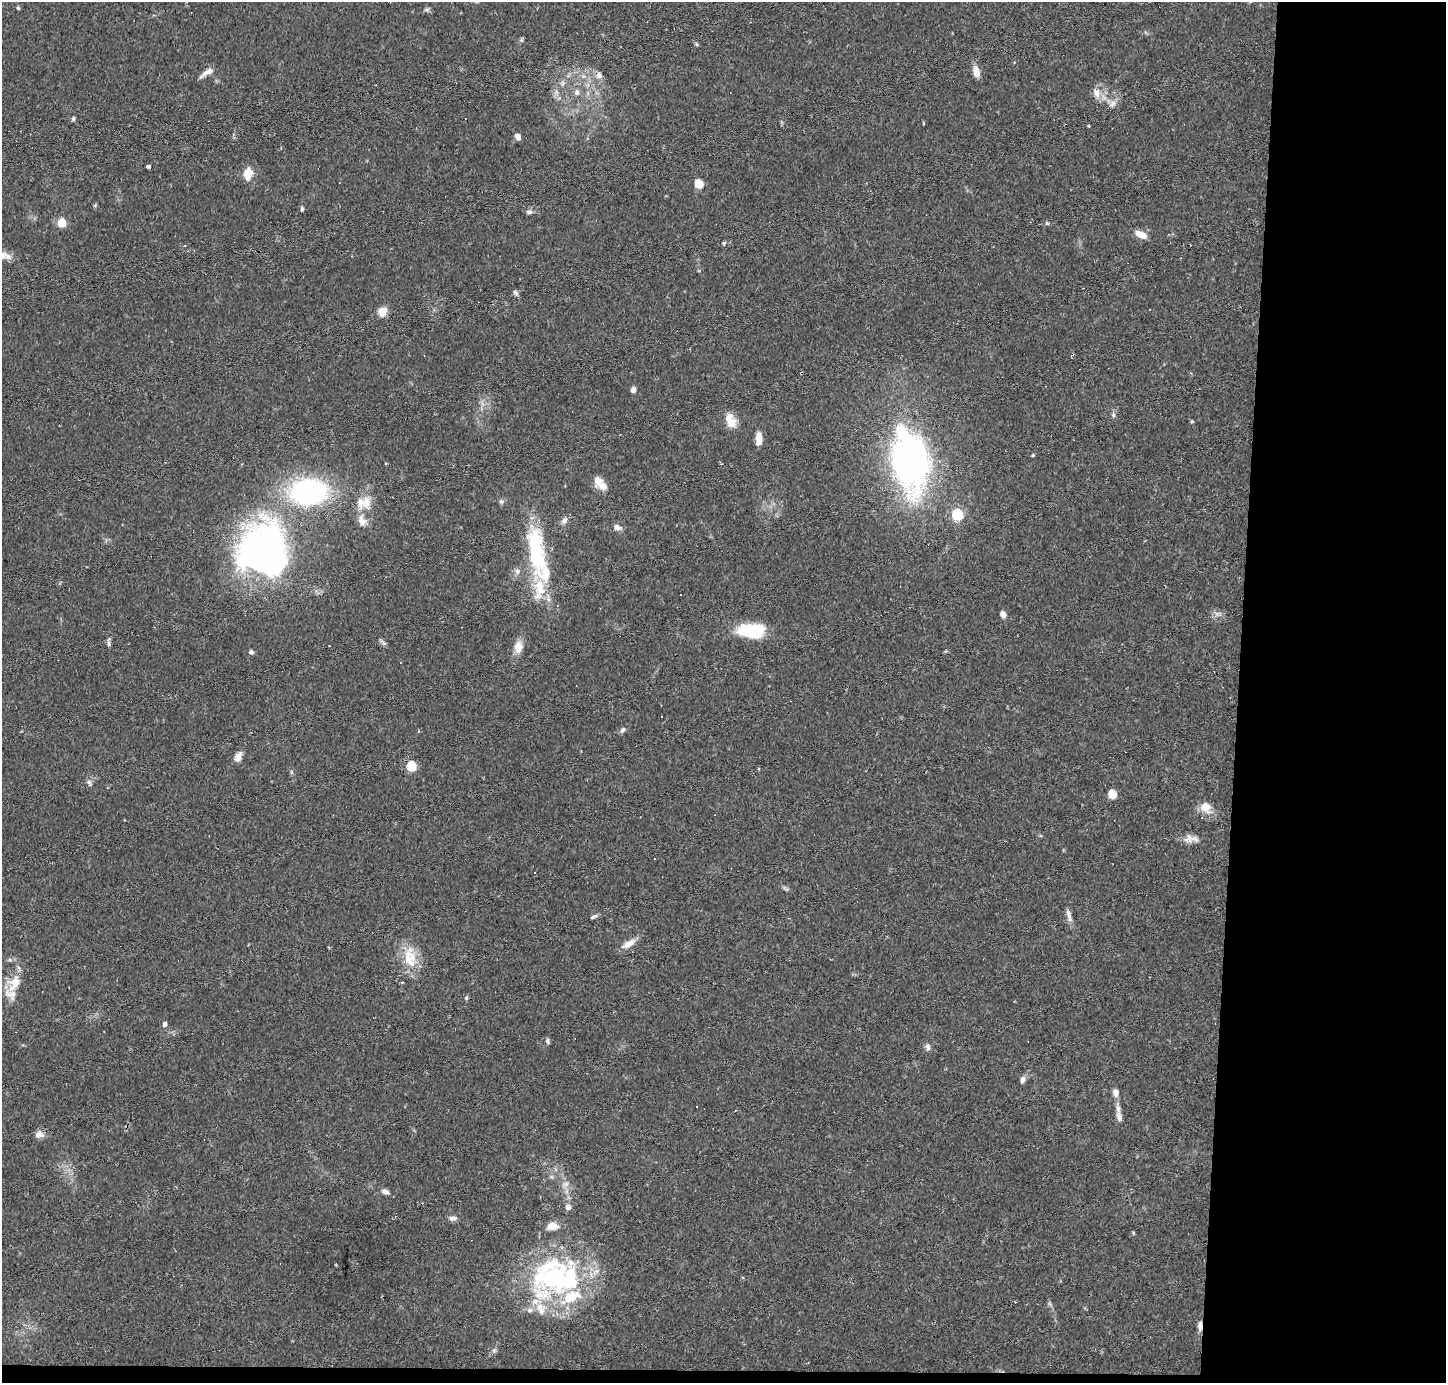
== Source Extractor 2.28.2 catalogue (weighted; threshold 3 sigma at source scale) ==
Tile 9 of 3 x 3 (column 3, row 3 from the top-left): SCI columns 2890-4333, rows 98-1478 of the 4333 x 4358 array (HDU 1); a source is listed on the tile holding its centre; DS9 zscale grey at full resolution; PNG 1448 x 1385 px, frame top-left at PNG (2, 2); no overlay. Shown black and unused: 15% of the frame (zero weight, under 2 of 3 exposures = <1% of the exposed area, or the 3 px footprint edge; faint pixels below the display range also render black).
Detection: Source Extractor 2.28.2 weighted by HDU 2 'WHT'; one run over the whole footprint, this tile lists its part. Background 0.0293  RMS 0.0046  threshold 0.0207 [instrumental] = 3 sigma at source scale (4.5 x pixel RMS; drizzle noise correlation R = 1.50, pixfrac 1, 0.05/0.05 arcsec/px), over >= 5 px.
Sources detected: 104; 4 inside a brighter object's white glare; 8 cosmic-ray / hot-pixel residue — not listed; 15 inside a brighter listed object's ellipse — not listed separately; the other 77 listed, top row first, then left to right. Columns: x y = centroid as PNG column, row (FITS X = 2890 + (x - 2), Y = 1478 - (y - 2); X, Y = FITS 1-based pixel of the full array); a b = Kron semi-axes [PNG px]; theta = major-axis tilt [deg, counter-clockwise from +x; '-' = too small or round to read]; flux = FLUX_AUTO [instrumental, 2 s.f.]
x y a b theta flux
18 8 5 4 - 0.58
427 10 8 4 9 0.86
522 39 6 4 71 0.68
696 44 6 3 -71 0.56
208 72 17 7 29 2.8
976 72 12 6 -79 4.6
599 75 9 8 - 2.3
563 83 7 4 71 0.96
577 92 8 6 86 1.6
1096 92 12 9 -72 3.3
1112 104 11 8 40 2.2
73 118 6 4 71 0.7
923 123 4 3 - 0.4
1089 126 5 3 - 0.4
518 137 8 6 -52 1.8
148 166 4 3 - 1.2
248 173 12 8 75 6.4
699 184 6 5 - 16
302 209 6 4 -78 0.67
529 212 8 6 16 1.3
62 223 6 5 - 10
1047 223 5 4 - 0.62
1141 235 15 8 -27 4
724 243 5 5 - 0.67
2 256 16 11 16 4.3
516 293 8 5 -57 1.2
382 312 12 10 55 3.8
633 390 5 4 - 2.4
1113 415 8 5 -89 1.1
730 420 20 12 -69 5.6
759 439 14 6 90 4.1
1033 455 5 3 - 0.44
915 461 79 29 -82 100
597 480 13 10 -86 3.8
501 501 7 5 70 0.98
366 503 22 12 83 7.3
957 515 6 6 - 43
564 520 10 7 49 1.9
617 527 9 7 -25 2
263 537 81 42 36 130
536 552 60 19 -83 48
517 571 6 6 - 1.3
681 595 3 2 - 0.54
1003 614 7 6 - 2.3
753 631 28 14 -2 24
108 642 14 3 -88 1.2
518 647 15 10 82 4.8
251 652 7 5 -31 0.93
623 730 8 6 56 1.1
238 757 11 7 66 3.5
412 766 6 5 - 22
89 782 9 4 -54 1
1112 794 6 5 - 14
1206 807 18 14 -61 5.4
1189 838 15 11 26 3.4
535 873 3 3 - 0.42
1069 915 19 5 -75 2.4
593 917 10 4 26 0.98
628 944 20 8 33 4.2
410 959 30 18 -75 12
14 983 24 16 58 9.2
466 998 5 4 - 0.58
165 1024 7 6 - 1.1
547 1041 8 5 -79 0.85
928 1047 9 6 -84 1.6
1023 1080 9 6 72 1.6
1115 1092 8 7 - 2.5
1119 1117 13 7 -71 2.1
39 1134 11 9 3 2.5
566 1184 8 6 21 1.7
385 1192 10 6 -16 1.7
568 1207 6 5 - 2.5
453 1218 11 7 2 1.8
552 1226 12 8 1 4.6
554 1278 59 41 9 78
1200 1326 10 5 89 2.6
494 1350 7 4 18 0.82
Overlapping masked pixels (flux is a lower limit): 1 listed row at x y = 1200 1326
Isophote crosses this tile's border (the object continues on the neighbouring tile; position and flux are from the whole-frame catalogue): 1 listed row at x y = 2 256